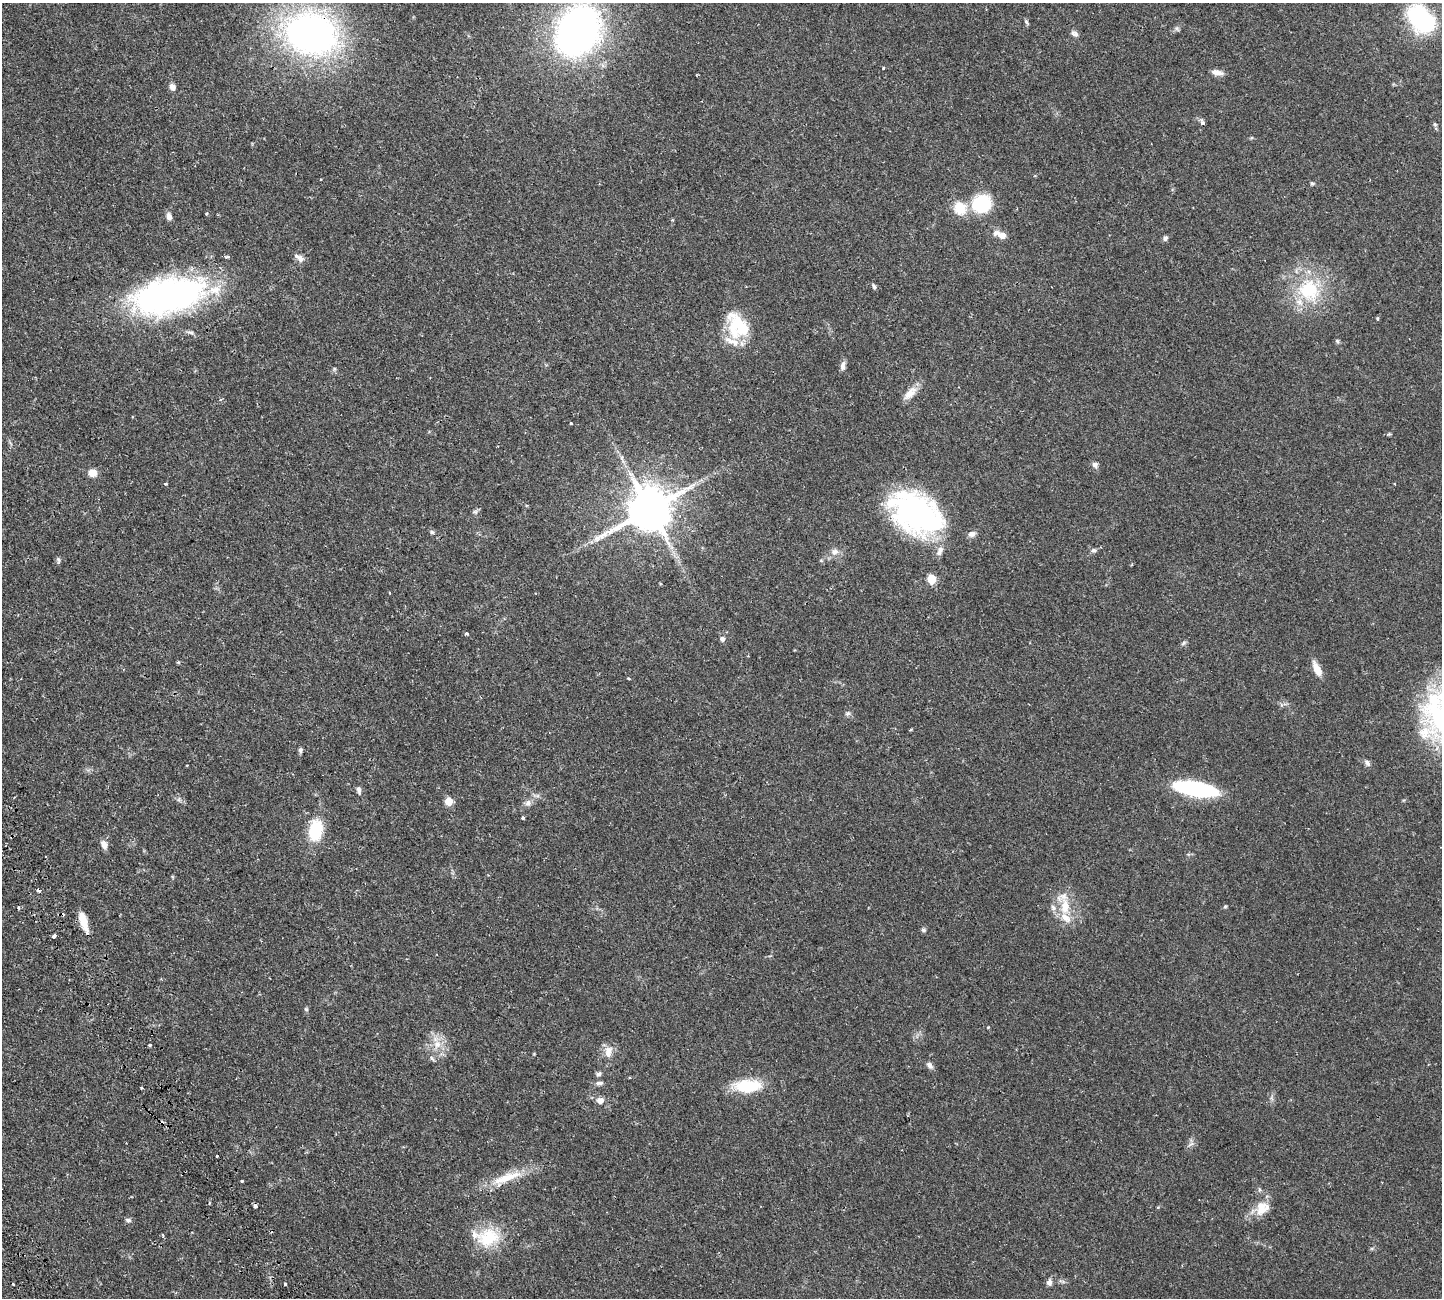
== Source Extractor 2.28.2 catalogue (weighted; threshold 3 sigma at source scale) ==
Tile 7 of 4 x 4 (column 3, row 2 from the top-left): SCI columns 3107-4546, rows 2936-4231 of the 6318 x 6308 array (HDU 1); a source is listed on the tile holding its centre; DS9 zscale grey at full resolution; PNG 1444 x 1300 px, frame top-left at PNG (2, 3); no overlay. Shown black and unused: <1% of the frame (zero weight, under 2 of 3 exposures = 12% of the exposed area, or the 3 px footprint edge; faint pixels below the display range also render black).
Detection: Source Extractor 2.28.2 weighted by HDU 2 'WHT'; one run over the whole footprint, this tile lists its part. Background 0.0538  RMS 0.0053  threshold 0.0238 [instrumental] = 3 sigma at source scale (4.5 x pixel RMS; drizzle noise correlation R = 1.50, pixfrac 1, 0.05/0.05 arcsec/px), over >= 5 px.
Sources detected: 99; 1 inside a brighter object's white glare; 3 cosmic-ray / hot-pixel residue — not listed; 6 inside a brighter listed object's ellipse — not listed separately; the other 89 listed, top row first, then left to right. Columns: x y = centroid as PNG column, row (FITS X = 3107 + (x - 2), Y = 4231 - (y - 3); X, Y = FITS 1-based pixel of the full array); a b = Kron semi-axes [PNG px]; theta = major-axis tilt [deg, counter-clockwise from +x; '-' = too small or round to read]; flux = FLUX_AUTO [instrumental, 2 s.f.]
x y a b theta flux
1421 19 29 18 -49 58
1026 22 8 5 -60 0.88
578 31 39 29 58 250
310 33 56 43 -13 190
1074 34 11 6 -40 1.7
883 68 3 3 - 0.9
1217 72 15 7 -11 2.9
172 87 8 7 - 2.1
1202 123 5 4 - 1.7
1435 124 6 4 -45 0.72
1312 183 6 4 -66 0.7
982 204 18 17 - 27
960 208 6 6 - 40
207 213 4 3 - 0.47
169 217 10 6 -78 2.1
1001 235 17 7 -21 4.7
1165 238 6 6 - 1.3
227 257 4 3 - 1.1
299 258 15 7 -36 2.5
874 286 8 5 -68 0.97
1309 290 33 29 -58 32
169 296 83 36 12 150
1377 318 4 3 - 0.69
742 327 34 22 65 18
191 332 9 5 -22 1.2
1337 341 6 5 - 0.81
843 365 12 6 79 2.1
334 369 6 4 72 0.67
910 393 22 10 45 5.2
571 423 3 3 - 0.79
1389 434 6 4 31 0.57
622 458 7 4 -90 1.1
1095 465 8 7 - 1.6
92 473 8 8 - 4.9
165 483 4 3 - 0.59
649 509 13 12 - 2300
475 512 8 5 -11 1
917 513 51 32 -33 130
432 532 6 5 - 0.87
972 534 10 7 20 2.2
1094 550 7 6 - 1.2
835 552 10 9 - 2.7
58 560 10 4 -79 0.96
931 579 5 5 - 19
466 634 4 3 - 1.2
722 639 5 5 - 1.9
1183 643 7 5 59 0.92
1317 669 19 7 -64 5.2
629 678 4 3 - 0.58
847 714 8 6 19 1.1
910 730 5 3 - 0.5
300 750 7 5 82 1
1367 763 9 6 -49 1.6
1196 789 33 10 -10 79
359 790 11 6 -77 1.5
448 801 5 5 - 12
528 803 10 7 60 2.1
523 818 3 3 - 1.7
316 830 21 13 79 22
104 845 10 7 -67 3.2
1065 906 27 12 -89 11
1225 906 5 4 - 0.57
19 907 4 3 - 0.92
83 920 21 7 -71 8.1
923 930 6 5 - 1.1
54 936 3 3 - 2.2
306 1009 6 5 - 0.72
437 1044 10 10 - 4.7
150 1045 4 3 - 2.3
608 1052 17 10 79 4.8
432 1058 8 5 -54 1
930 1065 10 6 -49 1.8
599 1074 8 5 28 1.2
599 1083 11 5 3 1.6
747 1086 32 15 0 20
141 1087 3 3 - 1.8
600 1100 8 7 - 3.2
1191 1144 10 4 33 1.2
217 1156 3 3 - 1
506 1178 49 11 22 14
242 1181 3 3 - 0.67
255 1206 4 3 - 2.9
1262 1208 20 16 50 8.5
128 1220 8 5 -18 1.2
162 1235 4 3 - 0.81
489 1237 32 24 21 20
1049 1282 8 6 67 2
13 1284 3 3 - 1
285 1284 3 3 - 0.93
Overlapping masked pixels (flux is a lower limit): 2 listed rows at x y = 310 33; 506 1178